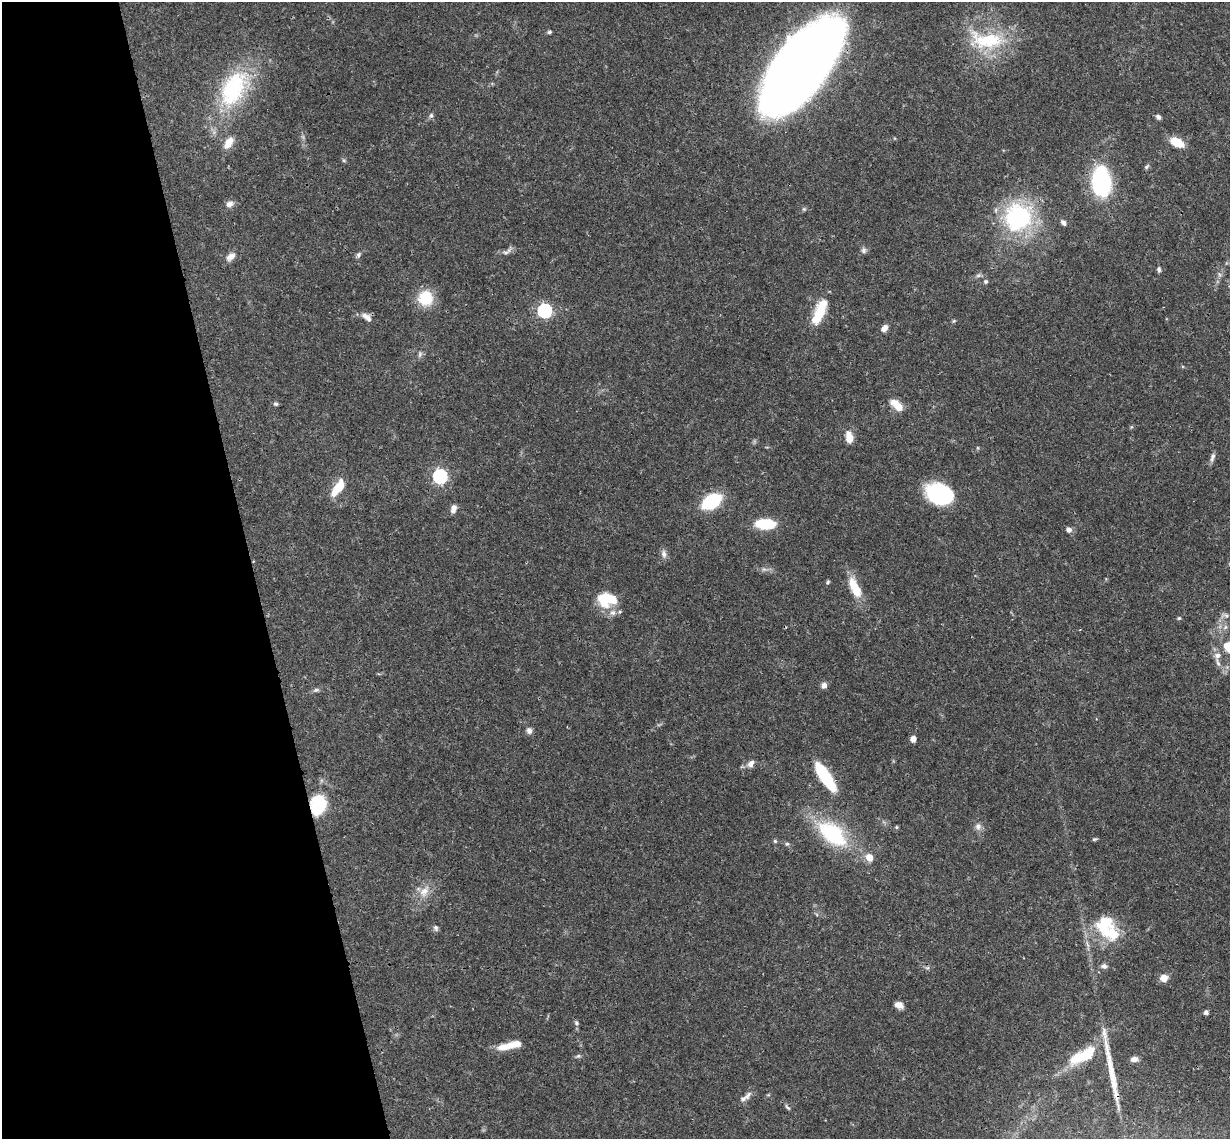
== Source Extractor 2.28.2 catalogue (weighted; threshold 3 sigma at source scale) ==
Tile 5 of 4 x 4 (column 1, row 2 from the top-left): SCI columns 60-1287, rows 2539-3675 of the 5026 x 4964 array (HDU 1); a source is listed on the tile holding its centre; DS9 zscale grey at full resolution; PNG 1232 x 1141 px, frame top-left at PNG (2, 2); no overlay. Shown black and unused: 20% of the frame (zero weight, under 3 of 4 exposures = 6% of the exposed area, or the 3 px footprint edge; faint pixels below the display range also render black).
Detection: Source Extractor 2.28.2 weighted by HDU 2 'WHT'; one run over the whole footprint, this tile lists its part. Background 0.0422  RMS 0.0029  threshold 0.0129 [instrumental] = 3 sigma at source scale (4.5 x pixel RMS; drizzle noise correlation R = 1.50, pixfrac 1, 0.05/0.05 arcsec/px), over >= 5 px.
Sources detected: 88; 2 inside a brighter object's white glare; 1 long thin detection or spike segment (spike, bleed or trail) — not listed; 6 inside a brighter listed object's ellipse — not listed separately; the other 79 listed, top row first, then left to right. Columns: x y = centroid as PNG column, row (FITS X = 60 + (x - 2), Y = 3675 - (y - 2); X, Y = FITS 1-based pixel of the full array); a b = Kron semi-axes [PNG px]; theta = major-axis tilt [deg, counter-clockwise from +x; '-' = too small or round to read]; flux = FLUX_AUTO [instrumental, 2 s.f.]
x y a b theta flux
549 32 5 4 - 0.47
987 40 51 23 -6 19
801 66 91 38 53 370
233 88 57 31 62 30
431 115 7 5 74 0.65
1158 117 7 5 -41 0.77
1177 142 13 7 -25 7.5
229 143 17 9 57 3.2
344 160 6 5 - 0.44
1147 167 7 5 47 0.54
1101 182 24 15 -86 33
230 204 9 7 28 1.6
1020 218 24 22 21 42
1063 223 8 5 -54 0.9
864 250 8 7 - 0.83
507 251 15 6 29 1.3
358 255 8 5 59 0.69
231 257 14 8 39 1.8
1159 269 7 5 -89 0.63
978 275 7 5 43 0.67
986 282 5 5 - 0.53
425 298 13 13 - 11
822 307 17 10 66 7.7
544 311 6 6 - 60
366 317 14 7 -35 2
954 321 5 5 - 0.35
884 328 8 6 53 1.8
420 354 9 5 76 0.74
276 404 7 5 -27 0.51
897 405 16 7 -43 4.5
1131 427 6 4 71 0.32
849 437 14 8 -80 3.2
1212 457 13 5 73 1.1
440 476 6 6 - 58
339 487 15 9 63 6.7
941 494 23 16 -18 33
711 501 13 8 33 27
454 508 10 6 72 1.6
765 524 14 7 -1 15
1069 530 7 6 - 1.2
664 554 12 7 -81 1.2
828 582 6 4 29 0.45
855 588 24 9 -64 7.7
612 600 20 19 - 6.3
1226 615 8 6 -73 0.8
1179 618 5 5 - 0.4
1225 627 7 5 46 0.76
1228 647 13 9 -60 5.1
1218 663 17 5 -73 1.6
824 685 7 7 - 1.1
316 690 8 5 18 0.67
529 731 8 7 - 1.1
913 739 6 5 - 1.4
751 764 11 7 52 1.5
825 776 31 10 -57 17
318 805 20 15 77 14
896 827 5 4 - 0.34
978 827 9 9 - 1.3
832 834 36 19 -39 24
1094 839 7 4 25 0.41
775 841 5 5 - 0.45
787 844 5 5 - 0.44
869 857 5 5 - 4.7
424 891 19 11 53 3.6
1104 923 30 22 20 11
436 928 8 6 -63 0.7
1087 945 10 3 -69 0.69
1104 966 9 7 -7 0.9
927 968 6 5 - 0.55
1164 978 8 8 - 2.3
899 1005 8 6 -24 2
1206 1012 4 4 - 1.1
576 1023 7 5 -39 0.58
510 1045 26 7 13 6
1085 1055 36 14 31 11
578 1056 7 5 21 0.55
1134 1059 8 6 2 1.4
747 1095 14 7 53 1.4
787 1107 10 4 -49 0.55
Overlapping masked pixels (flux is a lower limit): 2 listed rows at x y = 801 66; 318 805
Isophote crosses this tile's border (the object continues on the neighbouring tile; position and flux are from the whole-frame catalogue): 2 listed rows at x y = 801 66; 1228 647